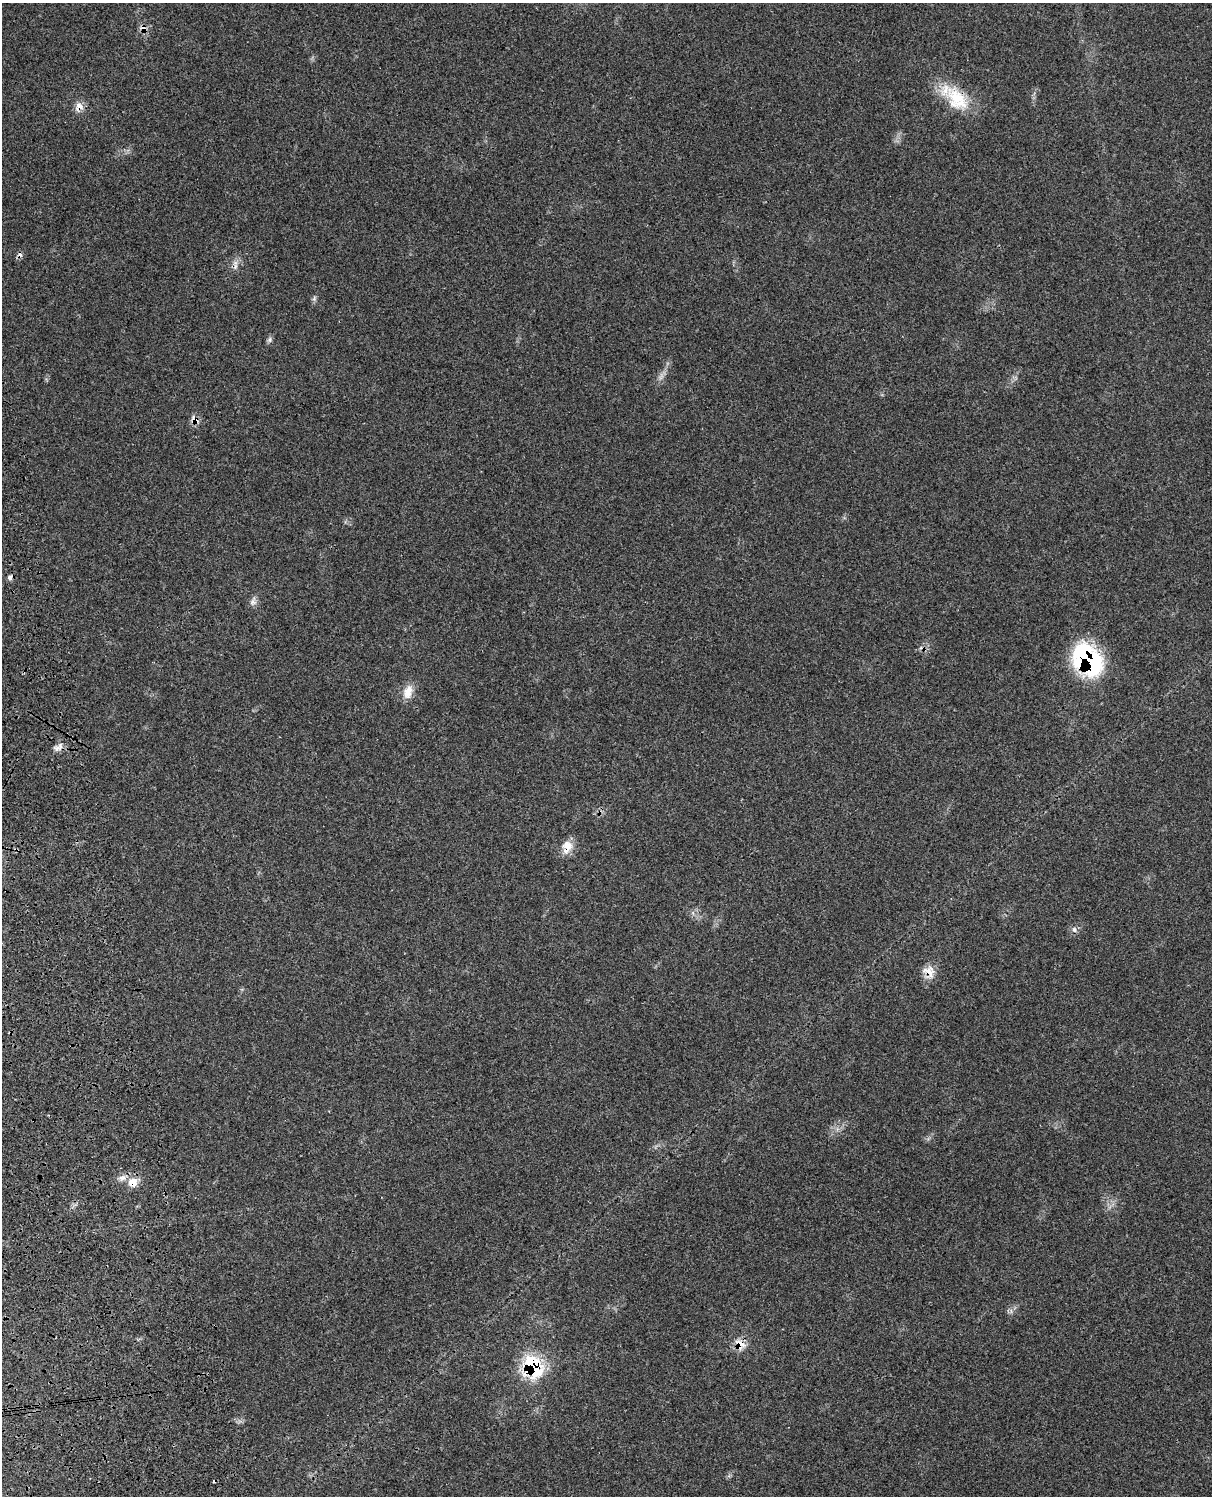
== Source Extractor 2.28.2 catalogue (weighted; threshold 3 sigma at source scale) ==
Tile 7 of 4 x 3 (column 3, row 2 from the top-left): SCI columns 2544-3753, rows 1771-3264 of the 5090 x 4923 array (HDU 1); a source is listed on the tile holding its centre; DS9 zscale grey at full resolution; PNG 1214 x 1498 px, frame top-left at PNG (2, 3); no overlay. Shown black and unused: <1% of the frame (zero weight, under 3 of 4 exposures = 6% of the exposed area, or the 3 px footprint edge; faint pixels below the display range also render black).
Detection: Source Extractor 2.28.2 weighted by HDU 2 'WHT'; one run over the whole footprint, this tile lists its part. Background 0.108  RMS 0.0065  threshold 0.0293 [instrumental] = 3 sigma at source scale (4.5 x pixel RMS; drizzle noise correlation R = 1.50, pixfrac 1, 0.05/0.05 arcsec/px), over >= 5 px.
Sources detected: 21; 3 cosmic-ray / hot-pixel residue — not listed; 1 inside a brighter listed object's ellipse — not listed separately; the other 17 listed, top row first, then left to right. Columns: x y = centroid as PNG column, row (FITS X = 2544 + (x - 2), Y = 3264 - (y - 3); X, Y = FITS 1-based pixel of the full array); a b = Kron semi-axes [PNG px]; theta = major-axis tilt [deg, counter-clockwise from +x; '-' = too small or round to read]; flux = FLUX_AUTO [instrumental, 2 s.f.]
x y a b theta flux
144 28 11 8 -42 3.8
957 99 41 23 -49 29
79 107 14 11 64 5
314 298 6 5 - 1.3
270 340 8 7 - 1.7
195 420 12 9 -37 4.3
10 577 7 6 - 2.1
252 602 9 7 55 2.6
1087 660 33 23 -47 89
408 692 20 13 69 7.9
57 748 12 8 15 3.5
567 847 18 12 71 8.2
1074 930 8 6 -88 2
929 972 18 15 -65 8
133 1182 13 12 - 7.6
740 1344 19 12 -53 7.6
533 1367 24 20 -66 49
Overlapping masked pixels (flux is a lower limit): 10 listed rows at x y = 144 28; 957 99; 79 107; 195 420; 1087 660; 567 847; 929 972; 133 1182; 740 1344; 533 1367